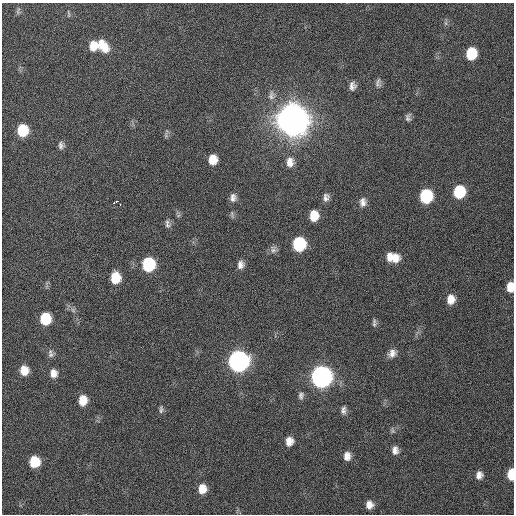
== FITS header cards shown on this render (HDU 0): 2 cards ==
NAXIS1  =                  512 / Axis length
NAXIS2  =                  512 / Axis length

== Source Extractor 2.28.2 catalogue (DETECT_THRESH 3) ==
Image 512 x 512 px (HDU 0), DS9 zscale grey, 1 PNG px = 1 image px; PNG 516 x 516 px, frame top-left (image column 1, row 512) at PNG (2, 3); no overlay
Background 132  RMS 12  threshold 34.8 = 3 sigma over >= 5 px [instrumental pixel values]
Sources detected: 58; all 58 listed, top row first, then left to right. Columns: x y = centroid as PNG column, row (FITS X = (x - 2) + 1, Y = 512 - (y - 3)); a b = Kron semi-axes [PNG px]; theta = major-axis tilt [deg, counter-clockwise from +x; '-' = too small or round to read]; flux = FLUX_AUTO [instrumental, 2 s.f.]
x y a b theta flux
18 11 11 5 77 1.9e+03
68 14 11 3 -84 1.2e+03
446 23 7 4 -89 1.6e+03
93 46 11 9 88 1.0e+04
103 46 17 11 -51 1.4e+04
471 54 10 8 79 2.8e+04
378 83 12 7 84 3.1e+03
352 86 11 8 89 4.1e+03
271 95 14 9 83 4.8e+03
408 117 9 7 82 2.6e+03
292 119 12 11 - 3.2e+06
22 130 10 8 -90 2.9e+04
166 134 14 4 81 2.0e+03
61 145 9 7 -86 3.0e+03
213 159 9 8 - 1.1e+04
290 162 13 10 90 7.0e+03
459 192 10 9 - 4.0e+04
426 196 10 9 - 5.6e+04
326 197 10 7 84 3.6e+03
233 198 10 8 86 4.1e+03
116 201 4 3 - 6.3e+03
363 202 12 8 89 4.6e+03
114 203 3 2 - 7.2e+03
120 204 3 2 - 1.8e+04
232 215 11 5 -80 1.7e+03
314 216 9 7 84 1.4e+04
168 224 12 7 -78 2.9e+03
299 244 10 9 - 6.2e+04
273 249 11 9 -86 3.2e+03
389 257 11 6 -79 5.5e+03
395 258 13 10 -46 1.1e+04
148 264 10 9 - 6.2e+04
241 265 9 7 85 4.3e+03
115 278 10 8 88 1.9e+04
510 287 9 6 87 1.0e+04
451 299 10 8 84 8.3e+03
73 310 7 6 - 2.2e+03
45 319 9 8 - 3.2e+04
374 323 10 5 -88 2.1e+03
392 353 11 9 45 5.3e+03
51 355 10 7 27 2.6e+03
238 361 11 10 - 4.8e+05
24 370 9 8 - 1.1e+04
53 373 9 8 - 5.9e+03
321 377 11 10 - 5.5e+05
301 396 10 7 81 2.8e+03
83 400 10 8 84 1.2e+04
161 409 11 5 85 2.2e+03
343 410 10 6 84 3.1e+03
392 430 9 6 -78 1.9e+03
289 441 9 8 - 6.8e+03
395 450 11 8 -85 4.7e+03
347 456 10 8 89 5.9e+03
34 462 9 8 - 2.5e+04
511 474 9 5 88 2.2e+04
479 475 9 8 - 4.6e+03
202 489 10 8 89 1.1e+04
369 505 9 8 - 5.9e+03
At the frame edge (FLAGS 8, measured only in part): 2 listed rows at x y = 510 287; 511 474